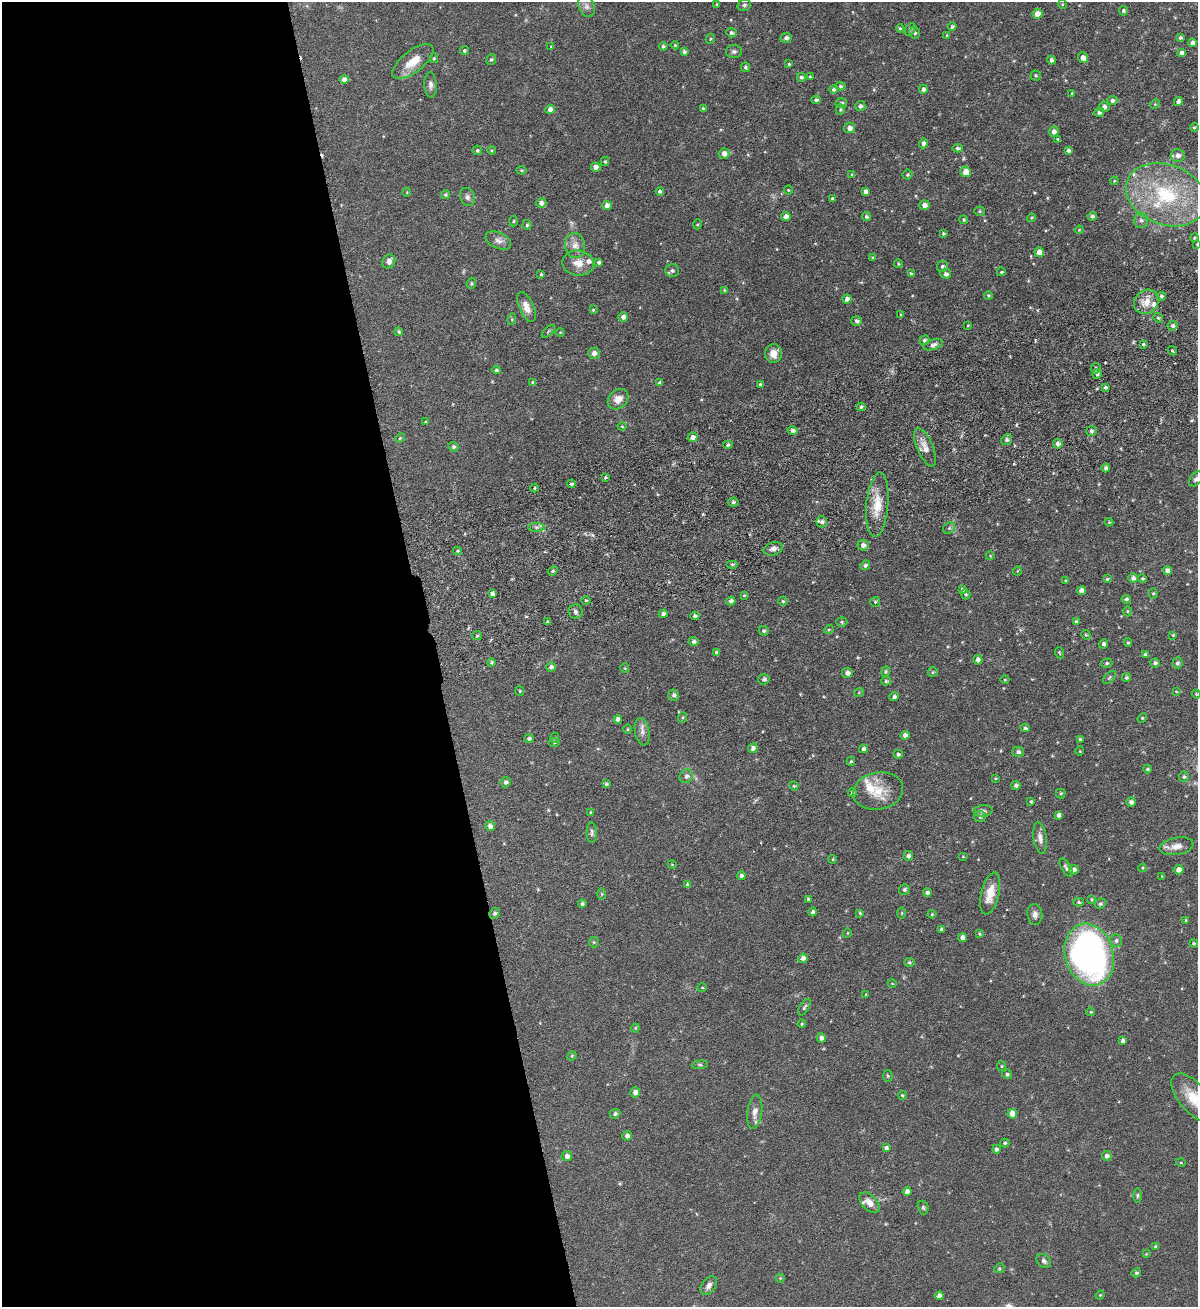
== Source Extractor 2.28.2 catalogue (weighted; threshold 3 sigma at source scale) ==
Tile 9 of 4 x 4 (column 1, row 3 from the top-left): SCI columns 293-1488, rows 1365-2669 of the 5247 x 5337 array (HDU 1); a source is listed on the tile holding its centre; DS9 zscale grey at full resolution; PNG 1200 x 1309 px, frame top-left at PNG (2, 2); each listed source drawn as its Kron ellipse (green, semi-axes under 4 px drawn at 4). Shown black and unused: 36% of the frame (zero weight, under 6 of 12 exposures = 3% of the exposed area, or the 3 px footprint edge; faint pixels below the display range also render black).
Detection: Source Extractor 2.28.2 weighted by HDU 2 'WHT'; one run over the whole footprint, this tile lists its part. Background 0.0729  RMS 0.0051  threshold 0.021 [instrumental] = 3 sigma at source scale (4.09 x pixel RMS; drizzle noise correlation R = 1.36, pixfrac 0.8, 0.05/0.05 arcsec/px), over >= 5 px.
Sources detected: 349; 1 too faint to see at this stretch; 1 cosmic-ray / hot-pixel residue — neither listed nor drawn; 7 inside a brighter listed object's ellipse — not listed separately; the other 340 listed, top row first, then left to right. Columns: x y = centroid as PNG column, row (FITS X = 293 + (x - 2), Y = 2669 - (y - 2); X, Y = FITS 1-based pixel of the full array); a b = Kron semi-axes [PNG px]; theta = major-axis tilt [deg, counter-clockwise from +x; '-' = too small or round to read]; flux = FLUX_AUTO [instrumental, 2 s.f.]
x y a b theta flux
717 4 4 4 - 0.43
1062 4 5 3 - 0.44
744 5 7 6 - 0.94
586 6 11 7 -66 1.9
1123 11 4 4 - 0.83
1038 14 5 5 - 5.7
952 27 4 4 - 0.97
900 28 4 3 - 0.68
910 29 7 5 62 0.78
731 33 5 4 - 1
915 33 6 5 - 0.93
947 35 4 4 - 0.6
786 38 5 4 - 1.4
1180 38 4 4 - 0.95
710 39 5 4 - 0.69
1193 43 4 4 - 1.7
675 45 4 4 - 0.52
663 46 4 4 - 0.78
551 47 3 3 - 0.49
464 51 4 4 - 0.73
734 51 8 6 -1 1.2
684 52 4 4 - 1.2
1182 53 4 4 - 2.1
434 58 5 4 - 0.68
1083 58 5 5 - 2.9
491 59 5 5 - 0.84
1051 60 4 4 - 1.3
413 62 24 10 37 8.4
789 64 3 3 - 0.53
745 67 5 4 - 0.92
1035 75 5 5 - 0.71
810 76 4 3 - 0.35
801 77 4 4 - 1.1
344 79 4 4 - 2.4
430 85 13 6 -87 1.9
840 86 5 4 - 0.81
833 89 4 4 - 0.94
923 89 4 4 - 1.3
1072 93 4 3 - 0.4
816 100 4 3 - 1.1
1112 100 5 4 - 1.4
1178 101 4 4 - 1.6
841 103 6 5 - 1
1155 104 5 4 - 0.49
860 106 5 5 - 1.5
1104 107 5 5 - 1.6
703 108 4 3 - 0.67
550 109 4 4 - 2.1
840 110 5 4 - 0.7
1099 112 5 4 - 1.6
1194 127 5 4 - 0.61
849 128 6 5 - 2.4
1054 131 5 5 - 1.9
1058 139 3 3 - 0.4
923 143 5 4 - 1.2
958 148 5 4 - 1
477 150 5 4 - 0.75
492 150 4 4 - 0.52
1068 151 4 4 - 1.1
724 153 5 5 - 2.7
1178 155 7 6 - 2.7
605 161 5 4 - 0.72
596 167 4 4 - 2.5
521 170 5 4 - 0.53
966 172 5 5 - 5.4
852 175 4 3 - 0.61
907 175 5 5 - 0.64
1114 181 4 3 - 0.44
788 190 4 4 - 0.48
660 191 4 3 - 1.1
407 192 4 3 - 0.33
865 192 4 4 - 1.9
445 194 4 4 - 0.86
1166 195 41 30 -20 44
467 197 9 7 -68 1.6
832 199 4 4 - 0.57
541 203 5 5 - 2.3
607 205 5 4 - 3
924 205 5 5 - 2.3
979 211 5 4 - 0.61
1092 216 4 4 - 1.2
786 217 4 4 - 2.8
866 217 4 4 - 0.9
1032 218 5 3 - 0.48
964 220 4 4 - 0.65
1141 220 7 7 - 1.7
513 221 5 3 - 0.5
698 224 5 3 - 0.5
527 225 5 4 - 0.68
1079 230 4 3 - 0.42
943 233 3 3 - 0.69
1194 238 4 3 - 0.44
498 240 13 8 -25 2.6
1197 244 3 2 - 0.36
575 245 12 10 -81 3.6
1039 252 5 4 - 3.9
873 258 4 3 - 0.54
389 261 7 6 - 2.2
599 262 4 3 - 1.1
578 263 16 12 -8 5.2
898 263 4 3 - 0.47
942 266 6 5 - 1.1
672 270 7 6 - 1.4
1001 272 4 3 - 0.54
541 274 4 3 - 0.58
911 274 4 3 - 0.81
946 274 5 5 - 1.6
471 283 6 4 70 0.65
724 290 4 4 - 0.43
988 295 4 4 - 0.69
1161 296 4 4 - 0.93
847 299 4 4 - 2
1146 302 13 11 43 5.2
526 307 16 7 -66 3.6
593 310 4 3 - 0.43
901 314 3 3 - 0.48
623 317 4 4 - 2.3
1158 318 5 4 - 0.69
512 319 6 3 74 0.52
857 321 5 5 - 1.4
968 325 3 2 - 0.37
1173 326 5 5 - 1.1
548 331 8 3 45 0.58
399 332 4 4 - 0.79
560 332 5 3 - 0.45
924 340 5 4 - 1
1143 344 4 3 - 0.62
933 345 10 5 19 1.6
1172 351 5 3 - 0.51
594 353 6 5 - 2.6
774 353 9 8 - 3.8
1096 368 5 5 - 0.82
496 370 4 4 - 0.82
1097 374 5 4 - 1
533 383 4 4 - 1.3
660 383 4 4 - 1.3
760 385 4 3 - 1.2
1105 387 3 3 - 1
618 399 11 9 42 4
861 407 4 4 - 0.8
426 422 4 3 - 0.58
622 426 4 4 - 0.46
793 430 5 4 - 1.9
1091 431 5 5 - 1.2
693 437 5 4 - 2.7
400 438 5 3 - 0.52
1007 440 5 5 - 1.2
1058 444 5 5 - 1.6
728 445 5 4 - 0.8
453 447 5 4 - 0.97
925 447 20 8 -67 4.7
1106 468 4 4 - 1.2
605 477 4 3 - 0.55
1196 479 9 5 51 1.2
571 484 4 4 - 1.1
534 488 4 3 - 0.53
733 502 5 4 - 0.88
877 505 32 11 85 10
822 522 5 5 - 1.2
1109 522 4 3 - 0.47
536 527 8 4 0 1.2
949 528 6 5 - 0.92
863 545 5 5 - 1.7
773 549 9 6 16 2.1
457 551 4 4 - 0.57
990 556 4 3 - 0.34
732 564 6 4 0 0.67
865 565 5 4 - 0.95
553 571 5 4 - 0.75
1017 571 4 3 - 0.35
1168 571 4 4 - 2.6
1133 578 5 5 - 1.5
1107 579 3 3 - 0.6
1142 579 4 4 - 0.58
1066 581 4 4 - 0.66
962 590 4 4 - 1
1081 591 4 4 - 2.2
492 593 4 4 - 1.8
966 594 5 4 - 0.76
1153 594 5 4 - 0.63
744 595 4 3 - 0.52
1126 599 4 4 - 1.1
586 600 4 3 - 0.48
731 601 4 4 - 1.4
783 601 4 4 - 0.63
875 602 5 5 - 0.64
1127 611 5 3 - 0.43
575 612 7 7 - 1.3
663 614 4 4 - 1.6
695 616 4 4 - 1.1
548 622 4 3 - 0.89
842 622 5 5 - 0.74
1076 622 4 3 - 0.9
829 629 5 3 - 0.46
764 631 5 4 - 0.89
1086 635 5 4 - 0.57
1173 635 3 3 - 0.4
477 636 5 4 - 0.63
694 641 5 4 - 1.1
1128 643 4 4 - 0.68
1104 644 4 4 - 1.5
716 652 4 3 - 0.7
1060 653 6 3 -70 0.48
1145 655 4 4 - 1.3
978 660 5 4 - 1.7
491 662 4 4 - 0.74
1107 663 6 4 16 0.7
1155 663 5 4 - 1.2
1177 663 6 5 - 1.1
551 667 5 4 - 1.6
625 668 5 4 - 0.48
886 672 5 4 - 0.65
933 672 5 4 - 0.61
847 673 5 5 - 1.9
1109 677 8 4 46 0.79
1126 678 4 4 - 0.87
764 679 5 5 - 1.4
1005 680 4 3 - 0.4
886 681 5 4 - 0.77
520 691 5 4 - 0.51
1176 691 4 2 - 0.34
859 692 5 3 - 0.42
1196 694 4 3 - 0.43
674 695 5 5 - 1.4
894 697 5 4 - 1.4
683 718 5 4 - 0.69
1142 718 5 4 - 0.54
618 719 4 4 - 1.6
1025 728 4 3 - 0.95
627 729 5 3 - 0.44
642 732 14 7 -80 2.5
905 735 4 4 - 1.9
554 738 5 3 - 0.47
529 739 5 4 - 1.2
1080 739 4 4 - 0.66
554 743 6 4 -2 0.51
753 748 5 4 - 1.8
863 749 4 4 - 1.3
1080 751 5 3 - 0.36
1018 752 6 5 - 1.1
898 754 5 4 - 0.92
851 761 4 3 - 0.62
1147 769 4 3 - 0.82
686 776 7 6 - 1.8
1184 777 5 5 - 0.84
995 778 4 3 - 0.4
506 782 5 5 - 1.4
606 784 4 3 - 0.91
1016 785 4 4 - 1.5
794 786 5 3 - 0.43
878 791 25 18 11 11
852 792 4 4 - 0.81
1061 793 5 4 - 0.71
1031 802 4 3 - 0.67
1131 802 4 4 - 1.6
983 811 9 5 7 1.4
591 812 4 3 - 0.53
1059 815 4 4 - 1.8
980 816 6 5 - 1.1
490 826 5 5 - 1.7
592 833 10 5 -89 1.2
1040 838 16 6 -82 2.6
1177 846 17 8 10 3.8
908 856 5 5 - 1.6
963 857 5 3 - 0.39
833 859 4 3 - 0.44
672 864 4 3 - 0.34
1066 868 10 4 -59 1.1
1143 868 4 3 - 0.52
1074 870 5 4 - 2
1179 870 5 4 - 2.5
742 876 4 4 - 1.4
1162 876 4 4 - 0.35
688 885 4 3 - 1.2
904 889 5 5 - 1.1
927 893 4 4 - 1.3
601 894 6 4 90 0.59
990 894 21 9 77 7.2
808 899 3 3 - 0.53
1092 900 4 3 - 0.53
1079 902 5 4 - 0.81
582 904 4 4 - 1
1100 904 6 5 - 0.99
813 912 4 4 - 1.2
495 913 5 5 - 1.1
860 913 3 3 - 0.55
902 913 6 4 89 0.46
932 914 4 4 - 0.53
1035 914 10 7 -83 2.1
1186 920 4 3 - 0.49
941 929 4 3 - 0.96
847 933 4 3 - 0.33
979 934 4 3 - 0.6
963 938 4 4 - 2
1116 941 6 5 - 1.1
594 942 5 5 - 0.54
1193 943 4 4 - 0.6
1089 955 31 24 -73 170
803 958 5 4 - 2
909 962 5 4 - 0.69
892 983 4 3 - 0.32
702 988 4 4 - 0.54
866 994 4 3 - 0.38
804 1007 9 4 59 0.96
1091 1012 4 3 - 0.5
802 1024 4 3 - 0.49
635 1028 4 4 - 0.42
821 1038 5 4 - 1.6
1123 1041 4 4 - 1.5
572 1056 5 4 - 0.56
700 1065 8 4 7 0.75
1002 1066 5 4 - 0.53
1007 1074 5 5 - 0.91
888 1076 5 5 - 0.69
635 1092 5 5 - 2
902 1095 4 4 - 0.52
1194 1098 30 14 -49 11
755 1112 17 7 82 3.3
615 1114 5 4 - 1.1
1012 1114 5 4 - 4.3
627 1136 5 4 - 1.7
1005 1143 4 3 - 0.7
886 1148 4 4 - 1.2
996 1149 4 4 - 1
567 1156 5 5 - 2
1107 1156 5 4 - 1.5
1181 1163 5 3 - 0.42
907 1192 4 4 - 2.1
1137 1196 7 3 89 0.64
869 1203 12 7 -47 4
923 1207 7 5 -74 0.82
1155 1246 4 3 - 0.52
1146 1254 4 4 - 0.37
1044 1261 8 6 -42 1.2
999 1268 5 4 - 0.65
1136 1273 5 4 - 0.9
780 1278 5 5 - 0.52
709 1286 10 6 53 2.2
1100 1295 4 3 - 0.41
939 1296 4 4 - 2.3
Isophote crosses this tile's border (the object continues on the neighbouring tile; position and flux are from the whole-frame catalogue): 3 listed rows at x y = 1197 244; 1196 479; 1194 1098